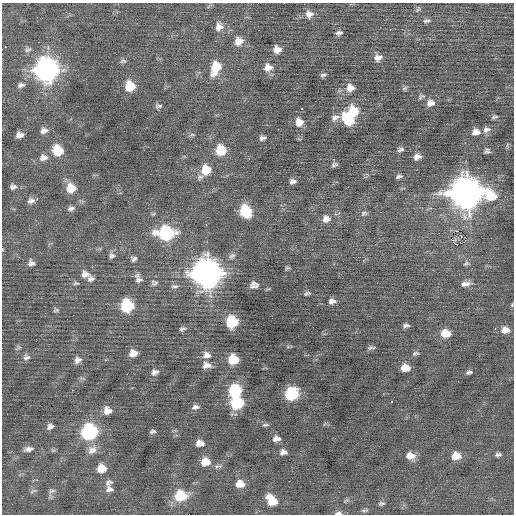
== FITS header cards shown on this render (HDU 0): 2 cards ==
NAXIS1  =                  512 / Axis length
NAXIS2  =                  512 / Axis length

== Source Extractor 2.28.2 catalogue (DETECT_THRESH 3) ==
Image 512 x 512 px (HDU 0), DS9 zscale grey, 1 PNG px = 1 image px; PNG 516 x 516 px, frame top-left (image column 1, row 512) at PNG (2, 3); no overlay
Background 0.00626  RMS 0.74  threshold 2.21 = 3 sigma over >= 5 px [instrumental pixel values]
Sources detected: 149; all 149 listed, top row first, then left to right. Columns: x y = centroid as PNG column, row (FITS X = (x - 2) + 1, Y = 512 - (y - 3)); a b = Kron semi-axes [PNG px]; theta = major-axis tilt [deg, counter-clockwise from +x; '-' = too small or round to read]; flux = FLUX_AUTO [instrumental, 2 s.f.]
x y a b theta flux
418 9 8 5 57 97
66 12 2 2 - 110
466 12 2 2 - 23
309 14 10 10 - 340
426 21 10 5 8 120
219 27 12 11 - 400
390 30 3 2 - 29
339 33 8 5 11 140
239 41 10 9 - 480
5 47 3 2 - 190
28 49 11 7 17 150
277 49 7 7 - 400
378 58 9 7 25 290
123 61 9 6 9 120
268 67 11 10 - 400
215 68 16 10 71 1200
46 70 11 11 - 26000
323 75 7 4 15 100
58 84 3 2 - 400
21 85 9 6 9 150
130 86 9 9 - 1300
350 88 10 9 - 410
405 88 8 4 27 80
421 97 8 4 39 94
430 103 10 8 20 330
158 106 9 5 6 130
302 109 3 2 - 350
353 111 10 9 - 1500
335 117 12 6 17 190
494 117 9 4 13 98
348 120 14 9 -50 1600
441 121 2 2 - 31
299 122 9 8 - 480
278 129 2 2 - 47
486 129 11 8 9 250
44 130 9 7 17 230
476 132 10 7 12 360
19 135 7 5 8 300
192 135 8 4 -8 89
263 138 6 4 8 150
58 150 9 8 - 1600
221 150 9 9 - 1400
400 150 8 5 15 130
487 151 7 6 - 130
43 157 12 9 15 330
417 157 7 5 18 270
334 159 3 2 - 89
334 165 7 5 12 110
478 168 3 2 - 45
206 170 10 9 - 1100
399 176 8 4 13 120
200 177 9 7 21 150
293 181 7 5 5 170
13 187 9 6 9 160
71 188 9 9 - 830
465 193 13 13 - 65000
491 196 15 12 -37 1500
37 199 2 2 - 240
31 201 10 8 4 190
71 208 10 6 18 160
245 211 10 9 - 2200
364 213 9 6 12 120
326 219 9 8 - 350
206 224 3 2 - 140
457 231 3 2 - 270
166 233 12 9 -2 5400
461 236 3 2 - 51
452 240 6 4 -33 50
455 244 3 2 - 150
112 256 8 7 - 150
232 256 10 6 40 150
19 257 2 2 - 140
134 259 8 6 33 140
343 261 2 2 - 130
31 262 10 7 -68 190
466 263 8 7 - 120
287 268 6 4 11 70
206 273 13 12 - 49000
85 274 11 9 -21 300
138 278 12 8 -67 230
91 279 9 6 19 170
76 283 8 4 -4 85
155 283 11 6 28 120
254 283 11 6 -15 230
466 284 13 6 9 280
175 286 9 5 0 110
191 288 3 2 - 72
307 293 8 4 12 96
332 301 8 6 8 230
512 305 4 4 - 47
127 306 9 8 - 3500
56 310 7 5 4 92
67 319 2 2 - 43
232 322 8 8 - 2300
406 325 8 4 4 130
182 329 8 4 9 110
495 329 3 2 - 75
505 330 9 7 1 410
445 333 9 7 -2 790
19 347 7 4 19 78
371 348 10 4 8 94
133 353 7 6 - 410
416 353 9 5 13 100
206 355 10 8 -6 280
26 357 9 8 - 180
233 359 8 7 - 1400
78 360 9 7 33 240
206 365 9 6 0 330
405 368 8 6 0 610
155 372 9 7 25 190
469 372 8 4 12 120
127 374 2 2 - 73
72 390 2 2 - 150
235 390 9 8 - 2700
291 394 9 8 - 3600
391 402 3 3 - 230
237 403 9 8 - 3500
195 407 9 6 8 170
107 411 8 8 - 430
155 418 2 2 - 31
265 425 8 4 6 87
50 427 8 6 30 190
152 431 7 4 13 96
89 432 9 9 - 8000
276 439 8 6 2 240
200 443 7 5 -1 430
28 449 12 6 12 210
92 450 14 11 40 390
283 452 7 5 1 220
498 455 8 5 7 120
410 456 10 7 -9 460
456 456 9 7 7 650
205 462 9 8 - 680
218 466 12 5 3 130
101 468 8 7 - 710
55 476 2 2 - 33
289 481 3 2 - 36
109 483 11 7 28 180
240 484 9 7 1 540
109 489 8 7 - 200
33 491 10 3 24 85
51 491 11 5 21 130
181 496 11 9 6 1900
272 500 11 8 -48 980
346 500 8 3 44 77
381 503 8 5 3 100
12 504 3 2 - 37
365 510 11 4 12 99
338 513 9 5 4 160
At the frame edge (FLAGS 8, measured only in part): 2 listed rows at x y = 512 305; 338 513